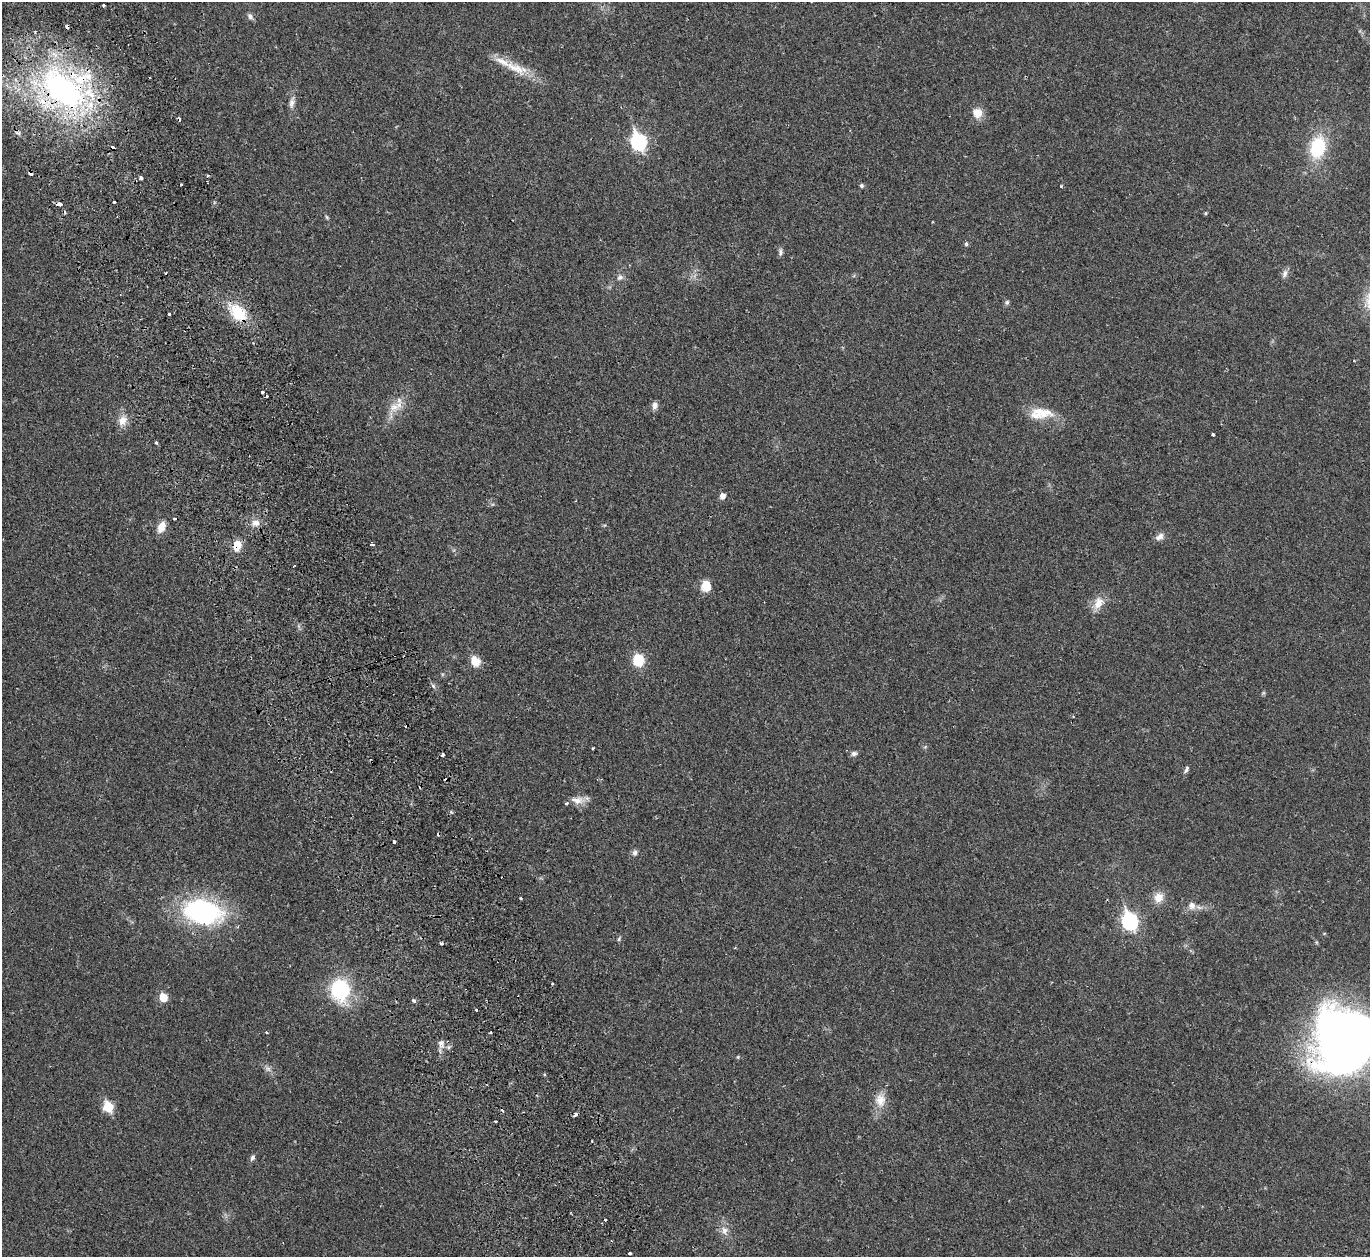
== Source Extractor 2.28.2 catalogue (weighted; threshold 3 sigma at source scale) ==
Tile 11 of 4 x 4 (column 3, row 3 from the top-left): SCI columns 2790-4157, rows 1438-2692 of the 5582 x 5510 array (HDU 1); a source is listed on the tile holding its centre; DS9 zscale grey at full resolution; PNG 1372 x 1259 px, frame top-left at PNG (2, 2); no overlay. Shown black and unused: <1% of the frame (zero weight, under 2 of 3 exposures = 3% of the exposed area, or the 3 px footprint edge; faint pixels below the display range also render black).
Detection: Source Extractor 2.28.2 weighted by HDU 2 'WHT'; one run over the whole footprint, this tile lists its part. Background 0.0176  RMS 0.004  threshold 0.018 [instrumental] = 3 sigma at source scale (4.5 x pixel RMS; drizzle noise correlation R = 1.50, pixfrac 1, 0.05/0.05 arcsec/px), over >= 5 px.
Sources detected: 94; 14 cosmic-ray / hot-pixel residue — not listed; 5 inside a brighter listed object's ellipse — not listed separately; the other 75 listed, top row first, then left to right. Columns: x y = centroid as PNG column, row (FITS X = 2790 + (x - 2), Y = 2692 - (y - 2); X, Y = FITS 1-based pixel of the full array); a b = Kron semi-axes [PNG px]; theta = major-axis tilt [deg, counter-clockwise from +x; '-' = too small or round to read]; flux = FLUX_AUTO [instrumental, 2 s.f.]
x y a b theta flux
103 5 4 3 - 3.5
250 16 9 6 -58 1.2
515 68 41 12 -22 8.8
88 76 13 10 -3 5.3
63 90 41 24 -40 100
291 103 14 7 80 2
977 113 13 12 - 4.1
17 133 9 4 -1 0.84
638 142 9 7 -68 76
1318 147 22 15 77 20
113 148 3 3 - 4.4
141 178 4 3 - 2.5
861 186 4 4 - 0.85
1061 186 3 3 - 0.48
114 202 3 3 - 1.3
59 204 5 3 - 2.6
1205 213 4 4 - 0.42
326 217 6 4 -70 0.49
966 244 5 5 - 0.59
781 252 10 6 88 1.1
1285 273 12 6 78 1.5
620 277 9 7 42 1.3
1007 302 6 5 - 0.82
238 312 26 16 -52 12
169 313 3 3 - 1.9
263 392 3 3 - 3.4
267 396 3 3 - 1.2
655 405 9 7 83 1.7
394 407 15 11 16 4.3
1041 413 33 14 2 8.1
122 421 14 11 67 3.6
1213 434 3 3 - 0.89
156 442 4 3 - 0.52
722 496 6 5 - 2.2
175 519 3 3 - 1.2
255 523 12 8 -9 2.5
161 527 13 8 66 3.9
1159 537 12 8 33 1.9
373 545 3 3 - 1.7
237 546 13 9 78 4.3
706 586 14 11 88 4.2
1098 603 18 11 65 4.5
404 657 3 3 - 1.1
638 660 12 11 - 8.6
475 661 13 11 -67 4
433 686 6 5 - 0.76
592 748 3 2 - 0.47
854 753 8 6 1 1.1
443 755 3 3 - 2.1
1186 770 10 4 66 0.84
577 800 18 9 -3 3.4
394 842 3 3 - 1.8
635 853 7 6 - 1.2
1159 897 12 11 - 4.1
521 898 3 2 - 0.62
1192 905 10 9 - 2.4
203 912 41 25 -10 57
1130 921 8 7 - 85
619 939 6 4 61 0.52
441 943 4 3 - 0.55
340 990 24 21 -88 25
163 998 6 5 - 8.9
414 1000 4 4 - 1
266 1032 3 3 - 0.56
491 1032 3 2 - 0.38
1345 1040 60 57 74 270
441 1043 8 7 - 1.7
268 1069 8 5 -29 1.1
880 1100 18 14 -88 5.1
108 1107 6 6 - 18
495 1122 3 3 - 0.65
252 1158 9 6 52 0.94
605 1220 3 2 - 0.36
724 1230 12 8 -84 2.4
630 1253 3 3 - 1.5
Overlapping masked pixels (flux is a lower limit): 7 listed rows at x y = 63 90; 113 148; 59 204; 238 312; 237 546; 404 657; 1345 1040
Isophote crosses this tile's border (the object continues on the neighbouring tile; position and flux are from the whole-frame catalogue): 1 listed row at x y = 1345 1040